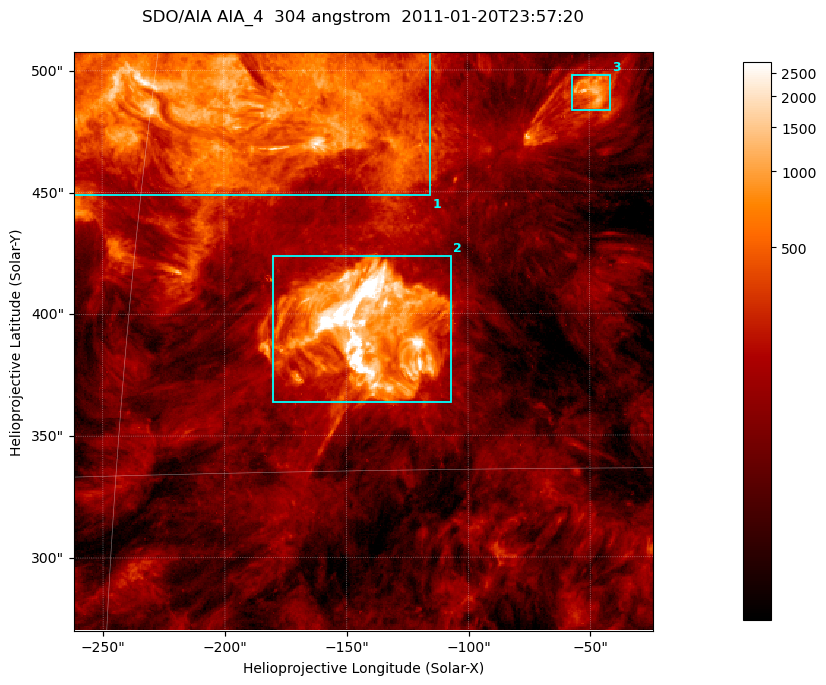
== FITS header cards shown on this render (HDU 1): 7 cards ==
TELESCOP= 'SDO/AIA '           / For AIA: SDO/AIA
INSTRUME= 'AIA_4   '           / For AIA: AIA_ATA1, AIA_ATA2, AIA_ATA3 or AIA_AT
WAVELNTH=                  304 / [angstrom] Wavelength
WAVEUNIT= 'angstrom'           / Wavelength unit: angstrom
DATE-OBS= '2011-01-20T23:57:20.124' / [ISO] Date when observation started; ISO 8
CTYPE1  = 'HPLN-TAN'           / CTYPE1; Typically HPLN
CTYPE2  = 'HPLT-TAN'           / CTYPE2; Typically HPLT

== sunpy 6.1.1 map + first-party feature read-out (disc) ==
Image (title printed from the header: SDO/AIA AIA_4  304 angstrom  2011-01-20T23:57:20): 396 x 396 px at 0.6 arcsec/px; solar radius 975 arcsec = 1625 px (partial field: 1.9% of the solar disc is inside the frame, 100% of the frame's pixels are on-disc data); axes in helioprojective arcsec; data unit not stated in the header (colour bar unlabelled)
Orientation: roll -0.132 deg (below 1 deg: not rotated)
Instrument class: DISC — disc imager (sunpy class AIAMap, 304 A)
Bright regions (active regions / flare kernels): reference = the on-disc median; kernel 3 px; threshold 5 sigma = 365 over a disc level ~109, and >= 1.15x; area >= 156 px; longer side >= 5 px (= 3 arcsec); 3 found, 3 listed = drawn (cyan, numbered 1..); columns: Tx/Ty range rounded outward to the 2 arcsec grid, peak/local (2 s.f.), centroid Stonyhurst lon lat
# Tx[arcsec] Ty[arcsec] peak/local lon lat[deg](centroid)
1 -262..-114 448..508 22 -13 +25
2 -180..-106 362..424 113 -9 +19
3 -58..-40 482..498 13 -3 +25